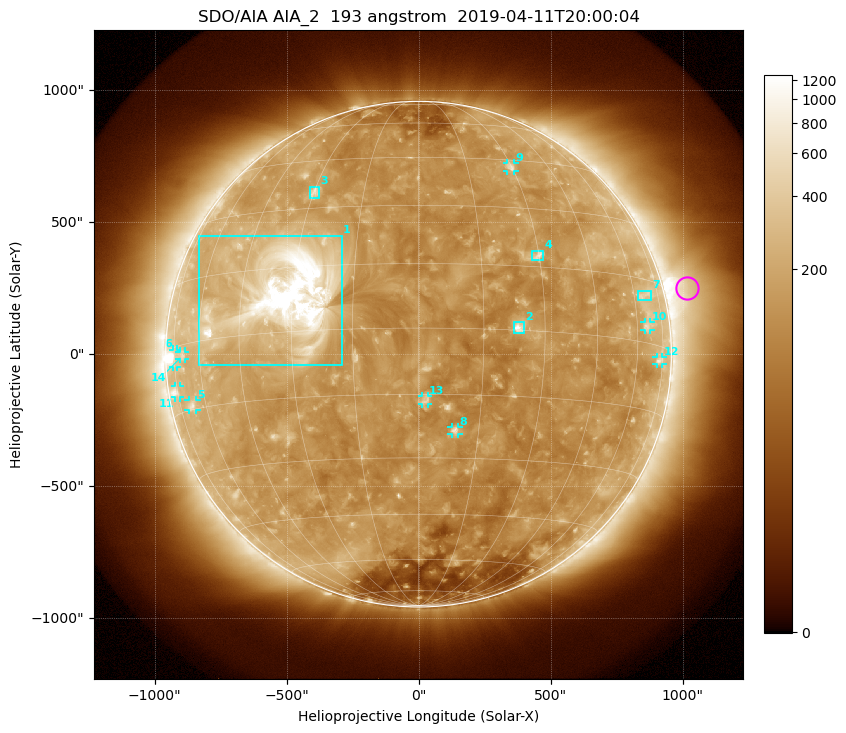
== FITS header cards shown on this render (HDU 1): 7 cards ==
TELESCOP= 'SDO/AIA'
INSTRUME= 'AIA_2'
WAVELNTH=                  193
WAVEUNIT= 'angstrom'
DATE-OBS= '2019-04-11T20:00:04.84'
CTYPE1  = 'HPLN-TAN'
CTYPE2  = 'HPLT-TAN'

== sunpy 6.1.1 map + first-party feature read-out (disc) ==
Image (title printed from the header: SDO/AIA AIA_2  193 angstrom  2019-04-11T20:00:04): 1024 x 1024 px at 2.4 arcsec/px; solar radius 958 arcsec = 399 px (full disc in frame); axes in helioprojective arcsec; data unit not stated in the header (colour bar unlabelled)
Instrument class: DISC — disc imager (sunpy class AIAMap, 193 A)
Bright regions (active regions / flare kernels): reference = the median radial profile (limb darkening/brightening removed); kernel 9 px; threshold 5 sigma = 219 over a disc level ~131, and >= 1.15x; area >= 12 px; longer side >= 10 px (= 24 arcsec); searched inside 0.97 R_sun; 14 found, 14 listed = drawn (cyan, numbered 1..; 9 of them under ~33 arcsec drawn as corner ticks so the feature stays visible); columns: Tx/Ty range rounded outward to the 5 arcsec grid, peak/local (2 s.f.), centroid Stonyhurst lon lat
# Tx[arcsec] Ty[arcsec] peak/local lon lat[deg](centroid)
1 -835..-290 -40..450 33 -32 +9
2 360..400 80..120 6.7 +23 +1
3 -415..-375 590..635 4.3 -30 +35
4 430..475 355..390 4.6 +30 +18
5 -870..-840 -210..-175 3.4 -67 -14
6 -930..-915 -50..20 4.8 -75 -2
7 830..880 205..240 2.8 +65 +11
8 125..150 -305..-275 4.4 +9 -23
9 335..365 690..725 3.7 +30 +42
10 855..880 90..120 3 +65 +4
11 -925..-905 -165..-120 3.8 -75 -10
12 900..925 -35..-10 2.8 +72 -3
13 15..35 -190..-155 3.7 +2 -16
14 -905..-885 -20..10 2.5 -69 -2
Off-limb structures (1.02-1.3 R_sun): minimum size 162 px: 3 found; the strongest spans PA ~245..325 deg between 1.02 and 1.3 R_sun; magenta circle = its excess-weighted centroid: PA ~285 deg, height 1.1 R_sun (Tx ~1020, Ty ~250 arcsec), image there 3.1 x the reference